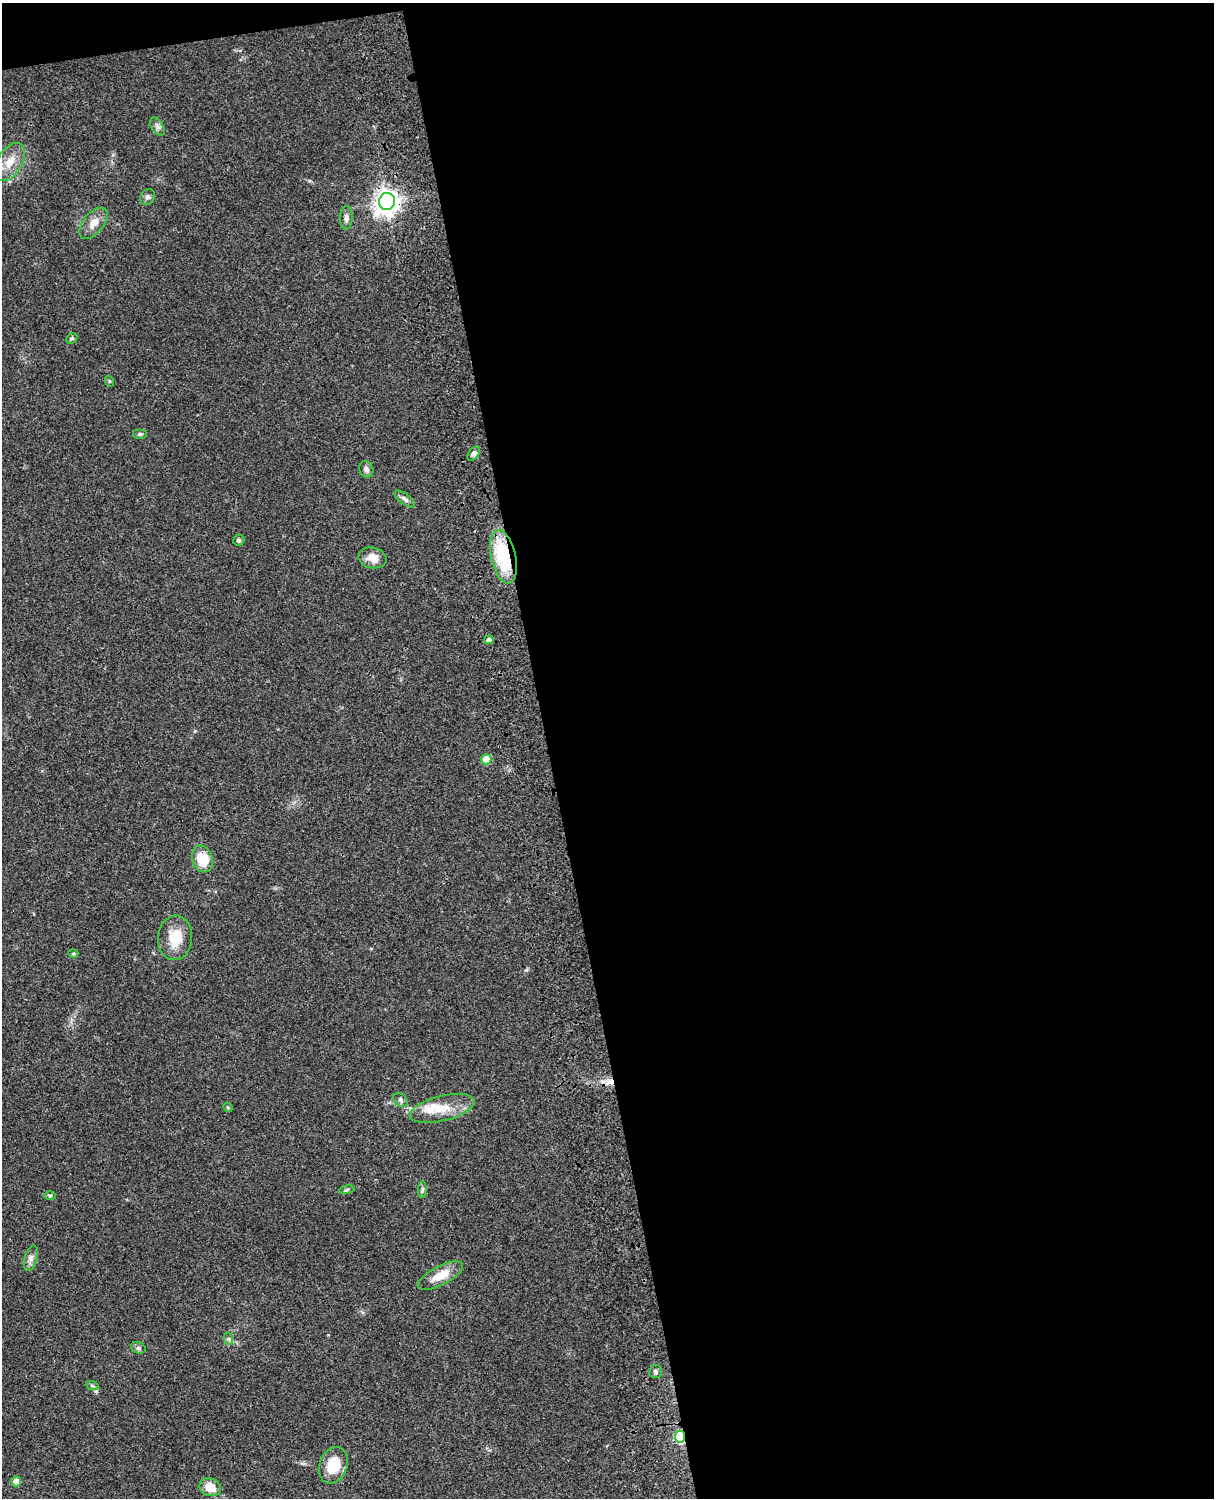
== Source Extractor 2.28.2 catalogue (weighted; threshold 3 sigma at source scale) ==
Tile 4 of 4 x 3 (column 4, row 1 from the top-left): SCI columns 3758-4969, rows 3268-4763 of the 5088 x 4927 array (HDU 1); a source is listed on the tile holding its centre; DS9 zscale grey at full resolution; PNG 1216 x 1500 px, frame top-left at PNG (2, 3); each listed source drawn as its Kron ellipse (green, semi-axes under 4 px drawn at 4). Shown black and unused: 56% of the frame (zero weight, under 3 of 4 exposures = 6% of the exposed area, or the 3 px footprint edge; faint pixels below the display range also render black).
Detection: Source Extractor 2.28.2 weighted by HDU 2 'WHT'; one run over the whole footprint, this tile lists its part. Background 0.0849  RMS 0.006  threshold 0.0271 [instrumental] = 3 sigma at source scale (4.5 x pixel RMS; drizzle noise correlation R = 1.50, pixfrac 1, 0.05/0.05 arcsec/px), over >= 5 px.
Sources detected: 38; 1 cosmic-ray / hot-pixel residue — neither listed nor drawn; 1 inside a brighter listed object's ellipse — not listed separately; the other 36 listed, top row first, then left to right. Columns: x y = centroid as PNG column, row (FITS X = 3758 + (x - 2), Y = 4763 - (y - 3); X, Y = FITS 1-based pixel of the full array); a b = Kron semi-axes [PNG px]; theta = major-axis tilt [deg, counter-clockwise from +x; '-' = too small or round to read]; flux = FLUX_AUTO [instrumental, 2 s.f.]
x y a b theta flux
157 127 10 6 -59 2
10 162 21 12 58 10
147 197 8 7 - 1.7
387 201 8 8 - 540
346 218 12 6 88 2.4
93 223 18 10 51 6.7
72 338 6 4 44 0.93
109 381 6 3 -72 0.61
140 434 7 5 0 1.2
474 454 8 5 50 2.1
366 469 8 7 - 2.1
405 499 12 5 -38 2
239 540 6 5 - 1.1
503 557 27 12 -77 40
372 558 14 10 -12 6.3
489 640 4 4 - 2
486 759 5 5 - 11
202 859 14 10 -71 16
175 938 22 17 86 15
73 954 5 3 - 0.63
400 1100 8 5 -43 1.5
228 1107 5 4 - 0.65
442 1108 33 12 14 14
347 1190 8 4 9 1
422 1190 8 4 89 1.2
50 1195 6 4 0 0.78
31 1258 13 6 74 2.8
441 1276 24 9 27 11
229 1339 6 4 -71 1
138 1348 7 5 -21 1.4
656 1372 6 6 - 1.4
92 1385 7 4 -20 1
680 1437 6 5 - 49
333 1465 19 13 69 17
16 1481 5 5 - 6.4
210 1487 11 8 -21 9.6
Overlapping masked pixels (flux is a lower limit): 4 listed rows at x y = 387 201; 503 557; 202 859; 680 1437